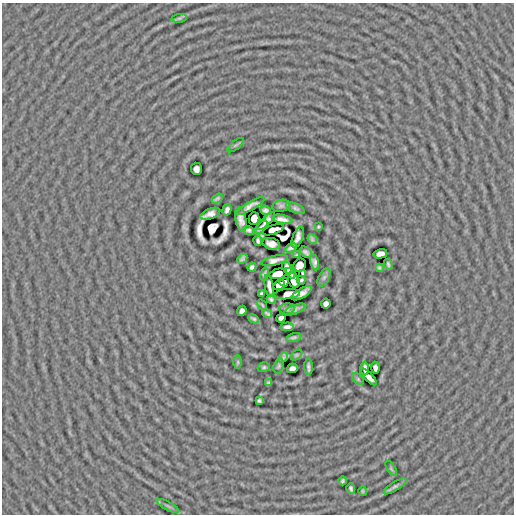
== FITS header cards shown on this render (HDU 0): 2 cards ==
NAXIS1  =                  512
NAXIS2  =                  512

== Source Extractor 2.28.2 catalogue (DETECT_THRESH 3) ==
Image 512 x 512 px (HDU 0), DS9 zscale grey, 1 PNG px = 1 image px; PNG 516 x 516 px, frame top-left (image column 1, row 512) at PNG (2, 3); each listed source drawn as its Kron ellipse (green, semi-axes under 4 px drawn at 4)
Background -6.00e-05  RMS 0.006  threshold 0.0181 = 3 sigma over >= 5 px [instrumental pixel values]
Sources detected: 81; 4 with non-positive FLUX_AUTO (blend fragments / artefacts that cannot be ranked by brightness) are neither listed nor drawn; the other 77 listed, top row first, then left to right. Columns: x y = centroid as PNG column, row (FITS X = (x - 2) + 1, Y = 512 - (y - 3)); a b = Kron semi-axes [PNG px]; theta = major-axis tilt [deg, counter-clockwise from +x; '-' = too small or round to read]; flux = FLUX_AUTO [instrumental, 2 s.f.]
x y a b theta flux
179 18 8 4 8 0.62
235 145 10 3 40 0.52
196 169 6 5 - 1.4
217 199 6 3 32 0.76
250 206 16 4 30 1.8
281 206 9 6 15 0.67
295 208 10 5 -22 0.87
227 210 6 4 74 1.2
265 210 5 4 - 1
210 214 10 5 21 1.6
254 218 6 5 - 3.7
282 219 10 4 -11 1.9
241 220 12 5 -78 2.3
266 221 12 4 44 1.3
261 227 8 3 48 1.2
318 227 3 2 - 0.38
249 230 5 3 - 1
273 230 11 4 18 1.3
298 237 11 5 70 1.5
312 239 5 3 - 0.74
258 241 5 3 - 0.76
271 244 9 5 -14 2.2
291 248 6 3 30 0.96
306 252 7 4 -42 1.2
380 254 7 4 15 1.8
297 255 4 2 - 0.45
242 259 6 3 45 0.82
275 260 14 4 14 1.9
314 262 8 4 -77 1.4
388 264 5 2 - 0.64
300 265 7 6 - 2.7
252 267 4 4 - 0.93
287 268 6 4 -62 1.7
379 268 4 3 - 0.58
291 273 6 3 -51 0.91
303 273 4 3 - 0.73
264 274 6 3 77 0.79
278 274 8 5 12 2.6
324 277 10 5 63 0.96
294 280 7 5 -66 2.5
301 280 4 3 - 0.8
284 282 4 4 - 2.1
279 285 6 5 - 2.1
269 286 11 3 -80 1.6
301 293 11 4 30 2.1
262 294 4 3 - 0.7
287 294 13 5 6 2
271 299 4 3 - 0.77
326 304 5 4 - 1.2
262 305 6 3 -53 0.44
287 309 8 5 2 0.86
295 310 11 4 21 1.3
242 311 5 4 - 1.3
267 313 5 3 - 0.69
281 318 5 4 - 1.9
254 319 6 3 -25 0.75
287 327 7 4 4 1.3
293 337 7 4 17 0.86
296 355 6 4 36 0.58
283 357 6 3 49 0.84
238 362 6 4 -90 0.54
279 366 7 5 69 0.74
264 367 6 5 - 0.7
308 367 8 3 -87 0.98
292 368 5 4 - 1.7
375 368 6 4 -86 1.1
365 369 7 3 -89 1.1
368 377 11 4 -46 1.7
358 379 7 4 -46 0.46
268 383 4 3 - 0.64
259 401 4 3 - 0.65
391 469 8 4 -59 0.57
343 481 4 3 - 0.7
395 486 13 4 32 1
351 488 5 3 - 0.72
363 491 4 4 - 0.48
168 506 12 3 -28 0.97
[4 non-positive-flux detections neither listed nor drawn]